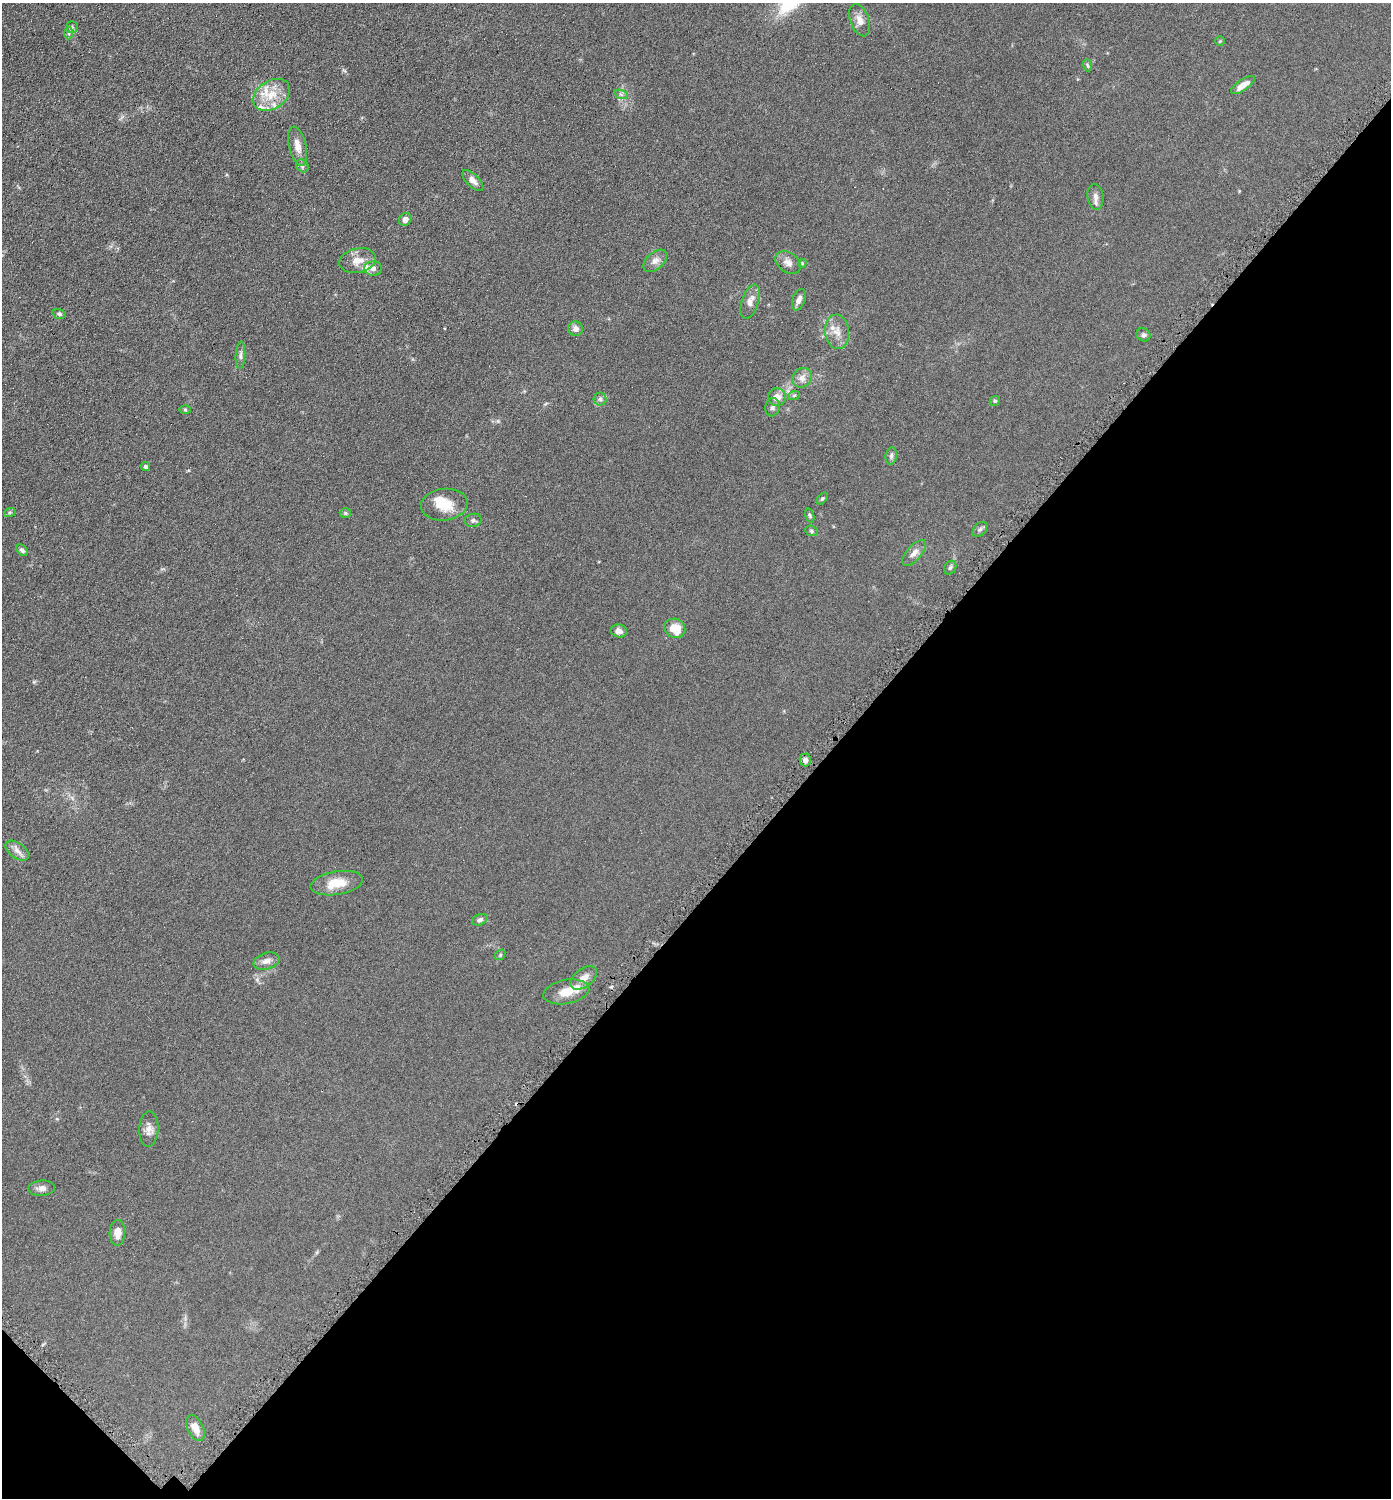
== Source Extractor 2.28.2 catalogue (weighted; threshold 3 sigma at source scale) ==
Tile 15 of 4 x 4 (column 3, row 4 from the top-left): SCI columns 2931-4319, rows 9-1504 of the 6003 x 6002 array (HDU 1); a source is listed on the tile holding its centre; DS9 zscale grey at full resolution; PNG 1393 x 1500 px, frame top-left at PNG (2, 3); each listed source drawn as its Kron ellipse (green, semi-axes under 4 px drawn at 4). Shown black and unused: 41% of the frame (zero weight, under 4 of 8 exposures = <1% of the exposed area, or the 3 px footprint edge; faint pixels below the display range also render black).
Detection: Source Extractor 2.28.2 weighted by HDU 2 'WHT'; one run over the whole footprint, this tile lists its part. Background 0.0917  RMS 0.0078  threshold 0.0321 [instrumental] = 3 sigma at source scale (4.09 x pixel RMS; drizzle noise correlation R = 1.36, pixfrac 0.8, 0.05/0.05 arcsec/px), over >= 5 px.
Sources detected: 65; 1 inside a brighter object's white glare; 1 cosmic-ray / hot-pixel residue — neither listed nor drawn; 4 inside a brighter listed object's ellipse — not listed separately; the other 59 listed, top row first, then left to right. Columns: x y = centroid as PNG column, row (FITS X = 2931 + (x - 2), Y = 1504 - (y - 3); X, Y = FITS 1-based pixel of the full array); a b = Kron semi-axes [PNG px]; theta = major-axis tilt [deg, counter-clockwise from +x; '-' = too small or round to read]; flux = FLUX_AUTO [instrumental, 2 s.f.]
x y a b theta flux
860 20 17 9 -69 5.5
72 27 5 5 - 1.1
69 33 6 4 -89 1.2
1220 41 5 4 - 0.69
1087 65 6 3 -71 0.86
1243 85 14 5 34 6.8
621 94 7 4 -19 1.3
271 95 20 14 32 14
297 146 20 8 -78 6.4
302 166 7 5 -48 1.4
473 180 13 6 -44 3.4
1095 197 13 8 -83 3.5
405 219 7 6 - 2.9
358 261 19 12 12 8.5
655 261 14 8 41 4.2
788 262 14 10 -32 4.5
802 263 4 4 - 0.74
373 269 9 7 2 2.7
799 300 11 6 70 3.7
750 301 18 8 72 4.8
59 314 6 4 -19 1.2
576 329 7 7 - 3.4
837 332 17 12 -84 7.6
1144 335 7 6 - 1.8
240 355 14 5 87 2.2
802 378 10 9 - 4.5
794 395 6 3 20 0.91
777 397 9 9 - 5.8
600 399 6 6 - 1.7
995 401 5 4 - 0.88
773 407 9 7 75 2.1
185 410 6 4 -2 0.79
891 456 9 5 80 1.7
146 467 4 4 - 1.6
822 499 7 4 52 0.97
444 505 23 16 5 14
10 512 6 4 19 0.95
345 513 6 5 - 1
810 515 7 4 -73 0.97
473 520 8 6 10 1.6
980 529 8 6 48 1.7
811 531 6 5 - 1.1
22 550 6 4 -46 1.7
914 553 16 7 49 4.3
950 568 7 5 57 1.4
675 628 11 9 -32 11
619 631 8 6 -11 2.9
805 760 6 5 - 2.7
17 851 13 7 -36 4.1
337 883 26 11 9 14
480 920 8 5 24 2
500 955 6 4 49 1
266 961 13 8 16 4
584 978 15 9 36 5.3
566 992 23 12 10 11
149 1129 18 9 88 5.1
42 1188 13 7 5 3.3
117 1233 13 7 88 6.4
195 1428 14 7 -63 7.5